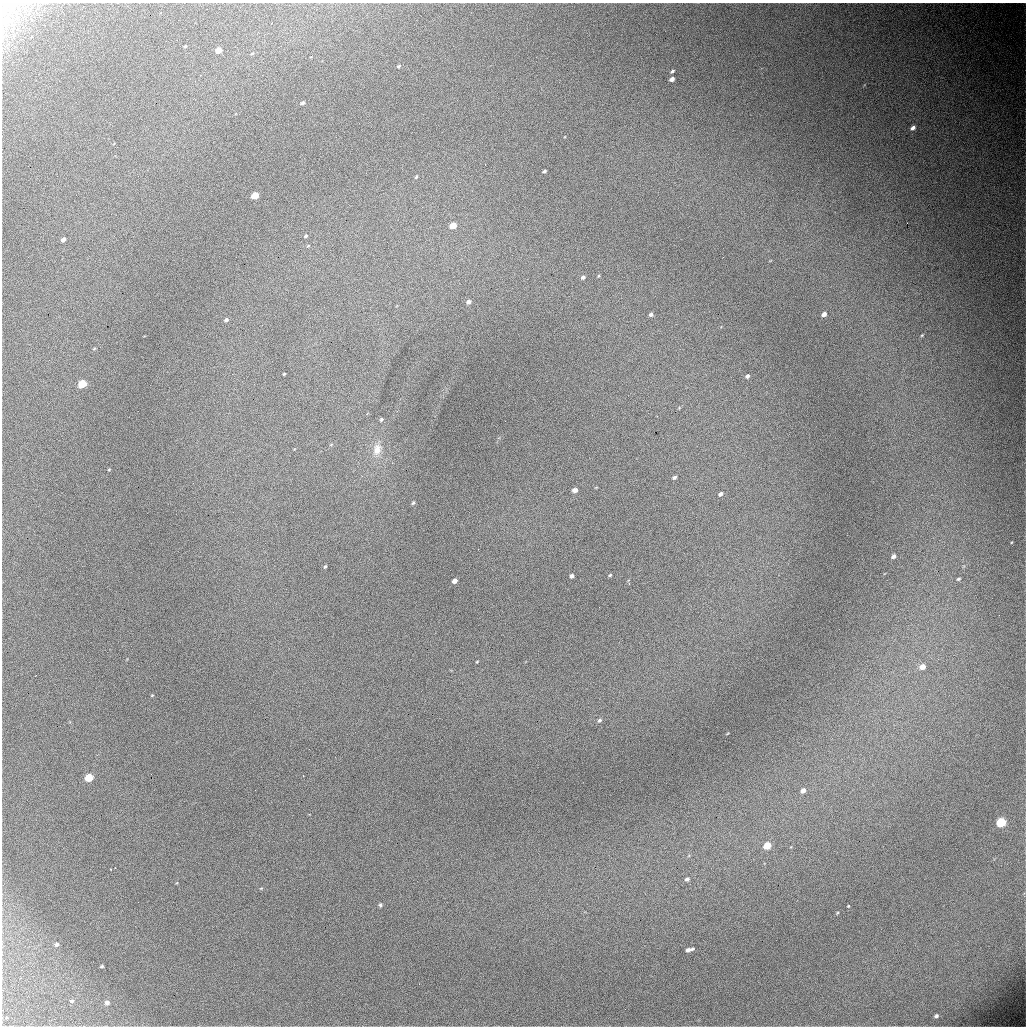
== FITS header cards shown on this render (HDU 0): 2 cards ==
NAXIS1  =                 1024 / length of data axis 1
NAXIS2  =                 1024 / length of data axis 2

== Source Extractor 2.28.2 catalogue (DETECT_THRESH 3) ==
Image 1024 x 1024 px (HDU 0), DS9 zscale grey, 1 PNG px = 1 image px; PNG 1028 x 1028 px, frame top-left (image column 1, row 1024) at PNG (2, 3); no overlay
Background 6550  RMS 62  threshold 186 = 3 sigma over >= 5 px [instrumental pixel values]
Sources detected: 65; all 65 listed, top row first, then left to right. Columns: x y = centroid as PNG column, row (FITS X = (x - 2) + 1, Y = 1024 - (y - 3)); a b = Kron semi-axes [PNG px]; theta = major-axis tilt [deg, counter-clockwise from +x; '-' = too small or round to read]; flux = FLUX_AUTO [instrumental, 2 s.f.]
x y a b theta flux
5 4 13 6 3 15000
7 19 11 10 - 44000
272 23 3 2 - 2800
185 46 3 2 - 3500
218 50 5 4 - 52000
252 53 5 3 - 3700
399 66 5 3 - 6400
672 71 4 3 - 7000
672 79 5 4 - 20000
302 103 5 4 - 9600
913 128 5 4 - 17000
544 171 4 3 - 7700
416 177 5 4 - 5100
255 196 5 4 - 110000
907 223 2 2 - 1400
453 225 5 4 - 81000
306 236 5 4 - 6000
63 239 4 3 - 14000
308 246 5 3 - 3600
598 276 5 3 - 4100
583 277 5 4 - 10000
468 302 6 5 - 14000
651 314 4 4 - 11000
824 314 5 4 - 23000
226 320 5 4 - 9300
922 335 4 3 - 3600
94 349 5 3 - 3600
284 374 3 2 - 3900
747 376 5 4 - 10000
82 384 5 4 - 190000
381 419 6 4 50 6300
377 449 18 12 72 60000
109 469 4 3 - 3100
674 477 5 4 - 9100
575 490 5 4 - 21000
721 494 6 4 34 12000
413 503 5 4 - 6300
893 556 5 4 - 16000
325 567 5 3 - 5500
610 575 4 3 - 4600
572 576 4 4 - 14000
958 579 5 4 - 6700
455 581 5 4 - 21000
477 662 3 3 - 3400
922 667 5 4 - 43000
152 695 4 3 - 3000
599 720 6 5 - 8800
89 777 5 5 - 170000
803 790 6 5 - 21000
1001 822 5 5 - 400000
767 845 5 4 - 130000
115 868 2 2 - 2100
111 869 3 2 - 3300
687 879 6 5 - 11000
261 888 5 3 - 3500
380 905 5 4 - 7800
848 906 3 3 - 3300
837 913 4 3 - 4000
56 944 4 4 - 9800
692 949 4 3 - 6900
688 950 5 3 - 13000
102 966 3 3 - 5200
72 1001 5 4 - 7500
107 1002 5 5 - 17000
936 1016 4 4 - 9800
At the frame edge (FLAGS 8, measured only in part): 1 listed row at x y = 5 4